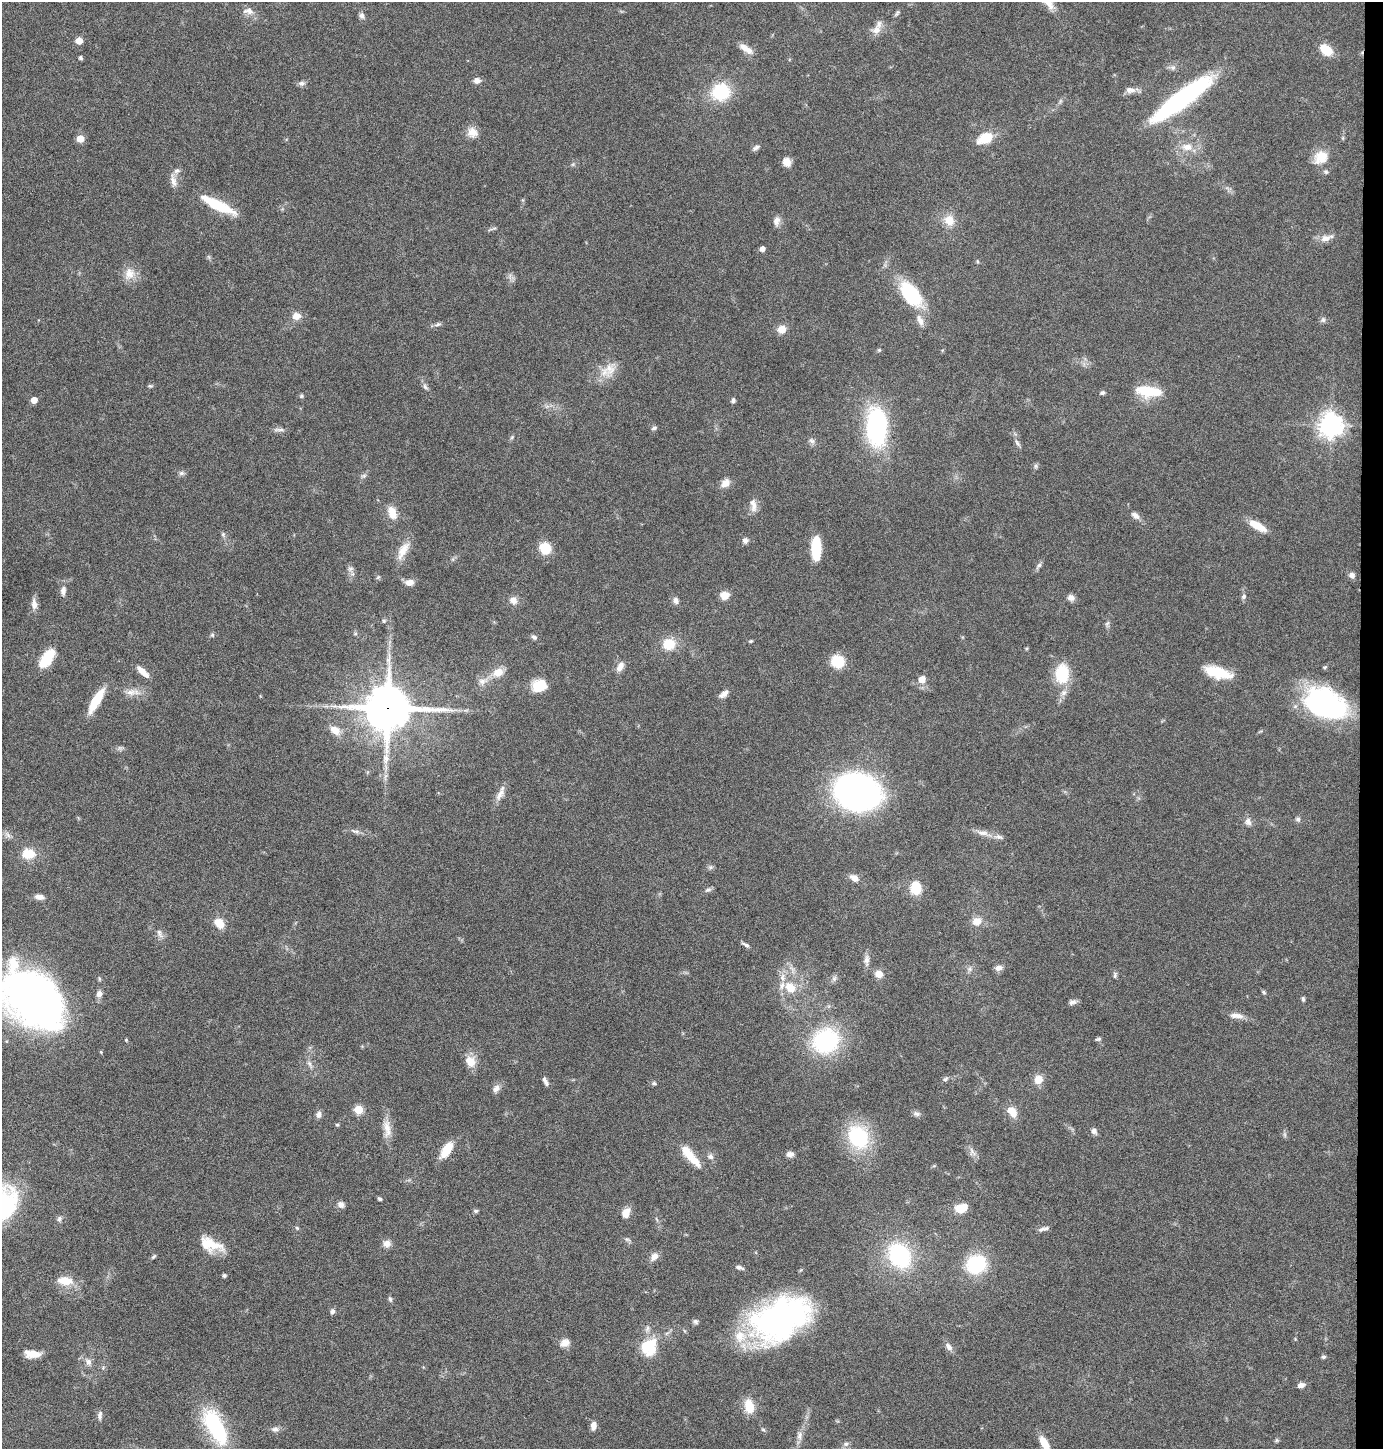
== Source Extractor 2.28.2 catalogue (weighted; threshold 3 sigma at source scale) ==
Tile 6 of 3 x 3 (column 3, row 2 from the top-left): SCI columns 2889-4269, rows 1448-2894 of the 4372 x 4345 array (HDU 1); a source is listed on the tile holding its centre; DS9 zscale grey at full resolution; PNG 1385 x 1451 px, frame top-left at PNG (2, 2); no overlay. Shown black and unused: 2% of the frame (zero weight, under 4 of 8 exposures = <1% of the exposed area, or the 3 px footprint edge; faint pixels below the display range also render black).
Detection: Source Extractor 2.28.2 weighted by HDU 2 'WHT'; one run over the whole footprint, this tile lists its part. Background 0.0423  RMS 0.0035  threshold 0.0143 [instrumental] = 3 sigma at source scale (4.09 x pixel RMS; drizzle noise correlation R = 1.36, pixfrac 0.8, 0.05/0.05 arcsec/px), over >= 5 px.
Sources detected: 201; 1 inside a brighter object's white glare — not listed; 5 inside a brighter listed object's ellipse — not listed separately; the other 195 listed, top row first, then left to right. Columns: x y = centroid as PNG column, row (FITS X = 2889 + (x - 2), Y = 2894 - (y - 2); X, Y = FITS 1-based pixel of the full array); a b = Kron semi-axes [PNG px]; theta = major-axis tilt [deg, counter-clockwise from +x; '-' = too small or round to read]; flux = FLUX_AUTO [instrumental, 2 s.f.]
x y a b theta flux
248 11 15 9 -2 2.2
897 13 10 4 64 0.66
361 15 8 7 - 1.1
876 30 14 10 22 2.7
79 41 5 5 - 5.2
746 49 21 7 -34 3
1326 50 11 7 -40 9.8
80 58 4 4 - 0.6
1173 67 8 7 - 1.1
477 81 8 7 - 1.7
301 83 8 7 - 1
1130 90 14 8 0 2.1
721 92 18 16 19 18
1182 99 67 14 37 57
472 132 14 12 -38 3.2
985 138 19 12 25 6.8
80 139 5 5 - 6.7
1187 147 16 10 -2 4.1
756 148 11 6 32 1
1321 157 20 16 39 5.8
787 162 10 8 -58 2.6
173 181 20 7 -74 2.2
218 205 40 10 -27 14
949 220 14 12 -53 4.5
776 221 13 8 77 1.8
492 229 15 2 18 0.45
1325 238 16 9 17 2.5
762 249 4 4 - 2.1
977 261 6 3 -71 0.36
129 274 17 14 67 4.1
911 294 25 13 -54 27
296 316 9 8 - 2.9
920 320 16 8 -68 2.4
1323 320 7 6 - 0.79
438 324 9 5 22 0.86
782 329 8 7 - 3.9
879 350 5 5 - 0.45
610 369 22 14 74 5.3
150 386 7 5 -7 0.47
425 387 10 5 -52 0.94
1148 391 31 12 -8 11
1102 393 6 5 - 0.66
301 396 6 5 - 0.5
34 400 5 5 - 3.6
733 400 6 5 - 0.83
547 406 7 4 19 0.75
1331 425 8 8 - 280
876 427 33 17 -88 52
654 428 7 5 20 0.68
279 430 18 4 0 1.1
512 437 6 4 46 0.48
812 441 9 6 -20 1
1017 443 12 5 -59 1.1
1036 466 6 6 - 0.65
181 473 8 6 -14 0.87
364 476 8 5 21 0.77
725 483 12 9 40 2.5
753 505 19 8 -81 2.4
392 513 18 11 -72 4.1
1135 515 11 7 -36 1.8
1257 526 22 8 -29 5.4
223 534 8 5 -75 0.72
745 540 7 6 - 1.3
545 548 9 9 - 9.7
816 548 19 8 89 14
403 550 26 10 61 4.4
1039 565 11 5 55 0.96
350 569 8 6 1 0.89
1352 575 8 7 - 1.2
378 577 7 4 45 0.46
409 582 10 7 7 2.4
63 591 12 7 86 1.8
724 595 9 8 - 3.6
1244 596 7 6 - 0.84
1071 598 9 7 -18 1.7
513 600 9 8 - 2.2
676 601 9 7 -68 1.3
34 604 15 7 -86 2
384 621 5 5 - 0.51
1107 623 8 3 45 0.52
355 634 6 4 0 0.44
212 635 6 5 - 0.53
534 637 8 5 -35 0.82
751 641 5 4 - 0.37
669 644 14 12 2 7.1
46 659 21 10 55 10
837 661 13 12 - 8.3
620 667 12 7 60 2.4
1325 667 5 4 - 0.44
143 672 16 6 -43 3.3
498 672 11 9 25 4.4
1218 672 31 12 -16 10
1062 673 18 13 87 14
922 679 7 7 - 2.9
483 681 14 10 16 2.6
539 686 15 12 27 8.4
131 692 14 9 5 2.7
724 694 13 6 34 1.8
96 700 30 8 59 9
1325 704 41 26 -24 60
387 708 16 15 - 1200
335 730 14 9 -33 3.4
857 792 29 23 -12 170
500 794 20 8 58 2.6
1298 819 7 6 - 0.79
1248 822 10 8 -65 1.7
355 831 15 4 -16 1.2
982 833 18 7 -9 2.5
8 835 10 6 -49 1.2
29 854 15 12 -2 6.5
710 867 7 5 20 0.71
854 878 12 8 -32 2.2
916 888 17 13 -90 5.9
708 890 10 5 18 0.83
39 897 13 7 -7 1.7
977 921 11 10 - 3.3
219 923 14 10 -39 4.1
159 933 13 6 -70 1.4
746 945 10 4 -28 0.95
866 960 17 7 87 1.8
999 968 9 7 11 1.6
970 969 7 6 - 0.93
879 974 7 7 - 3.5
1115 975 9 5 83 0.72
834 979 9 6 74 1
790 987 16 12 -47 6.4
1264 992 6 4 -29 0.47
99 994 9 7 83 1.7
33 998 63 43 -44 180
1303 999 6 4 -75 0.63
1073 1002 11 6 16 1.2
1236 1015 19 7 -5 2.5
1098 1039 8 4 13 0.62
826 1041 23 21 28 39
470 1061 14 11 -58 4.4
310 1064 13 5 -62 1.3
945 1079 8 5 39 0.7
1038 1079 10 9 - 3.6
545 1081 11 5 -64 1.3
654 1083 6 5 - 0.59
496 1088 11 8 53 1.6
358 1109 5 5 - 13
1012 1111 14 9 -51 4.3
319 1114 8 6 72 1.4
916 1114 11 6 -18 1
337 1125 5 4 - 0.42
387 1128 27 10 -82 4
1094 1131 8 6 -62 1.2
1285 1135 7 4 -72 0.59
858 1137 16 13 -61 37
446 1150 17 8 58 7.8
972 1152 14 8 -62 1.7
790 1154 9 6 3 1.6
690 1156 31 9 -49 8
710 1157 9 7 -29 1.2
380 1199 5 3 - 0.59
341 1204 8 7 - 1.7
961 1208 12 8 15 6.3
476 1211 7 5 2 0.58
626 1213 10 7 64 3.5
59 1219 8 6 66 0.84
297 1228 6 4 -47 0.46
1046 1228 9 6 -1 1.1
627 1239 8 5 -17 0.71
387 1244 10 9 - 1.9
211 1245 29 14 -21 8.3
900 1256 25 19 -57 32
153 1257 9 4 45 0.54
654 1257 11 8 45 2.2
976 1264 17 15 28 24
739 1267 8 4 -18 1.1
224 1275 4 3 - 0.79
65 1281 15 8 -5 6.1
390 1299 8 5 -74 0.66
332 1311 7 5 72 0.91
781 1319 59 35 26 93
695 1322 7 6 - 0.75
647 1329 9 6 72 1
565 1343 11 9 22 2.6
649 1344 19 10 34 11
949 1347 12 7 -49 1.6
33 1353 16 9 6 4
1323 1357 6 4 14 0.57
88 1362 10 8 -61 1.7
1301 1385 9 5 19 1.4
749 1406 18 11 -78 5.4
100 1415 13 5 83 1.1
593 1426 9 6 81 2
215 1427 39 16 -62 31
275 1429 11 7 -2 1.3
763 1429 6 4 -1 0.42
800 1436 13 7 85 1.8
1277 1440 6 4 90 0.45
1044 1443 18 8 -59 4.7
846 1444 7 6 - 0.94
Overlapping masked pixels (flux is a lower limit): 1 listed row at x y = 387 708
Isophote crosses this tile's border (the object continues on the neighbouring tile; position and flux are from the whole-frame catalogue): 2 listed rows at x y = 33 998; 1044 1443